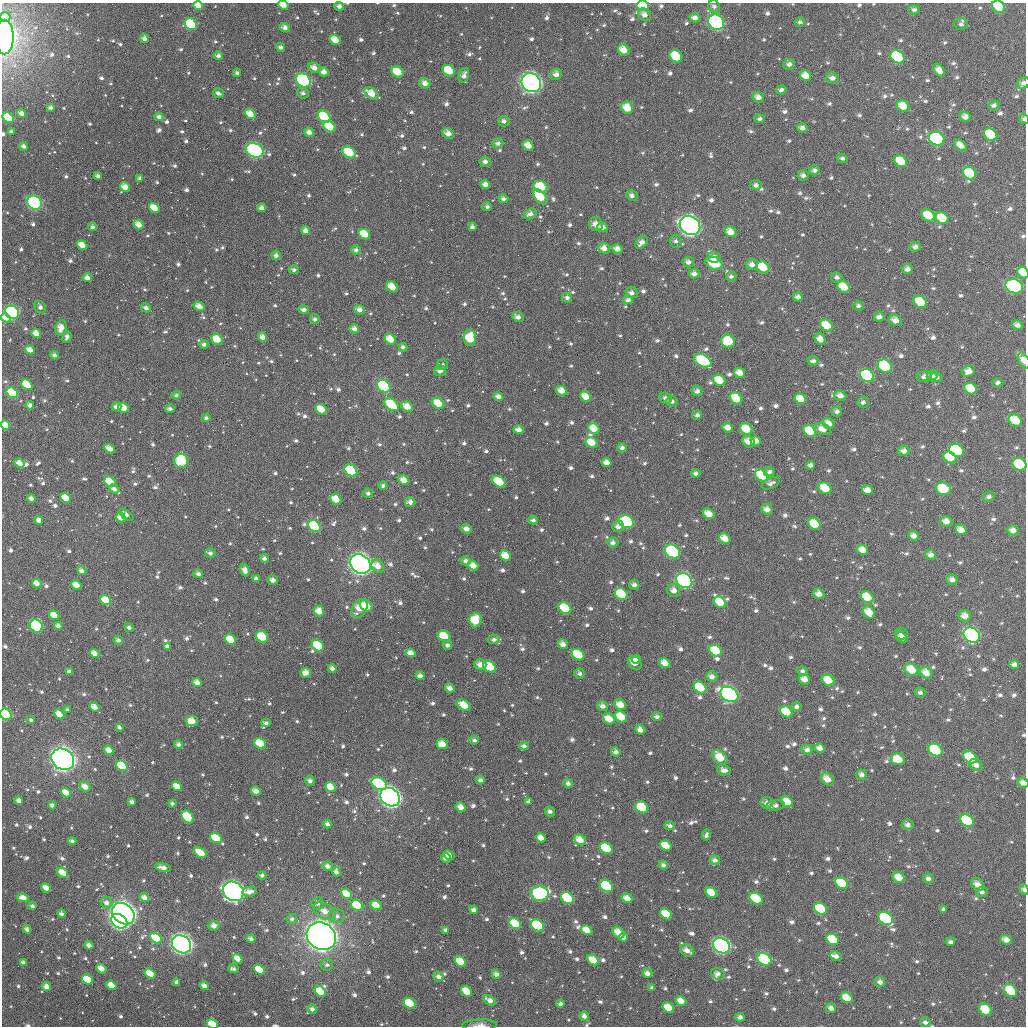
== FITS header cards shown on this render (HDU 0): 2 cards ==
NAXIS1  =                 1024
NAXIS2  =                 1024

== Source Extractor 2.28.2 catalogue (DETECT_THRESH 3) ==
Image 1024 x 1024 px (HDU 0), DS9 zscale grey, 1 PNG px = 1 image px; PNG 1028 x 1028 px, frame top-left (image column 1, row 1024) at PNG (2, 3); each listed source drawn as its Kron ellipse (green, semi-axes under 4 px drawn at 4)
Background 2450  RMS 61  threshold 184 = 3 sigma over >= 5 px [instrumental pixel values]
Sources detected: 1132; of the 1132, the 500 brightest by FLUX_AUTO listed and drawn (632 fainter detections omitted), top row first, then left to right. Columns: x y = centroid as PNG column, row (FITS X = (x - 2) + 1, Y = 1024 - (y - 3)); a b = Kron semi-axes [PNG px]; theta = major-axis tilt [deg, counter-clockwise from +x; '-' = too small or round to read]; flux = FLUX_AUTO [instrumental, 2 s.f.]
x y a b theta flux
283 5 5 4 - 4.7e+04
643 5 6 5 - 1.7e+05
198 6 5 4 - 4.6e+04
339 6 5 4 - 1.8e+04
714 6 6 5 - 1.3e+04
999 7 7 5 -34 1.1e+05
914 10 5 4 - 1.4e+04
645 15 7 5 -48 2.5e+04
5 17 5 5 - 2.9e+04
695 18 5 4 - 2.5e+04
716 22 8 7 - 6.6e+05
800 22 5 5 - 1.3e+04
191 24 6 5 - 4.0e+05
961 24 6 6 - 1.3e+04
285 27 5 4 - 2.1e+04
4 37 17 9 -90 1.3e+06
145 38 4 4 - 2.2e+04
335 40 6 4 -36 5.4e+04
281 47 5 4 - 1.3e+04
624 50 6 5 - 5.6e+04
218 56 4 4 - 1.7e+04
676 56 7 5 -38 2.3e+05
897 57 7 6 - 5.7e+05
789 64 6 5 - 1.8e+04
314 68 6 5 - 3.3e+04
939 70 7 5 -54 3.5e+04
449 71 6 5 - 1.2e+05
324 72 5 4 - 2.9e+04
397 72 6 5 - 1.2e+05
237 73 4 4 - 1.2e+04
556 74 6 5 - 2.5e+04
464 75 7 5 71 2.6e+04
806 76 6 5 - 5.9e+04
832 78 7 5 -5 2.3e+04
303 80 8 6 -39 5.6e+05
425 83 5 5 - 3.0e+04
531 83 10 9 - 1.9e+06
1023 83 6 5 - 1.5e+04
781 90 5 4 - 1.5e+04
218 93 5 4 - 1.7e+04
303 93 6 5 - 1.5e+04
371 93 8 5 -36 5.9e+04
758 97 6 5 - 2.9e+04
994 105 6 5 - 1.5e+04
903 106 6 5 - 7.3e+04
51 108 4 3 - 1.4e+04
627 108 6 5 - 7.3e+04
22 113 5 4 - 2.7e+04
250 114 6 4 -40 5.7e+04
159 117 4 4 - 1.8e+04
324 117 7 5 -42 2.1e+05
965 117 5 5 - 2.6e+04
8 118 6 5 - 2.1e+05
760 119 5 4 - 1.3e+04
1024 119 5 4 - 1.3e+04
504 121 5 5 - 1.8e+04
329 127 6 5 - 1.4e+05
802 128 5 4 - 1.8e+04
11 132 4 3 - 1.4e+04
309 132 5 4 - 2.6e+04
448 133 6 5 - 3.1e+04
991 135 7 5 -36 2.2e+05
937 139 8 6 -25 4.2e+05
498 143 5 5 - 1.7e+04
528 145 6 5 - 4.7e+04
960 145 7 4 -42 3.1e+04
24 146 4 4 - 1.7e+04
255 150 9 7 -23 7.0e+05
349 152 7 5 -33 1.6e+05
842 158 5 4 - 1.4e+04
901 161 7 5 -35 1.0e+05
485 162 6 5 - 1.7e+04
815 170 5 5 - 1.5e+04
970 173 7 6 - 1.8e+05
803 175 5 5 - 1.8e+04
98 176 4 3 - 1.6e+04
140 178 4 4 - 1.4e+04
485 185 5 4 - 3.0e+04
756 185 5 5 - 1.6e+04
125 187 5 4 - 4.7e+04
541 187 7 5 -23 1.3e+05
632 196 6 5 - 1.7e+04
540 197 9 5 -48 1.2e+05
503 199 5 4 - 1.3e+04
34 203 8 6 -40 5.7e+05
487 207 5 4 - 1.3e+04
154 208 6 4 -32 6.9e+04
262 208 4 4 - 2.5e+04
530 214 6 5 - 2.0e+04
928 216 7 5 -29 9.1e+04
942 218 7 5 -33 9.8e+04
596 224 7 6 - 3.6e+04
139 225 5 4 - 4.5e+04
690 226 11 9 -34 1.9e+06
92 227 4 4 - 1.5e+04
472 227 4 4 - 1.7e+04
602 227 5 4 - 2.3e+04
306 231 5 4 - 2.6e+04
730 232 6 5 - 4.4e+04
364 234 6 5 - 1.0e+05
676 241 6 6 - 1.3e+04
642 242 7 5 42 2.7e+04
82 245 5 4 - 4.9e+04
915 247 6 5 - 2.1e+04
604 248 6 5 - 3.3e+04
617 249 5 4 - 3.1e+04
356 250 5 4 - 1.3e+04
276 255 5 4 - 1.8e+04
714 257 7 5 -7 2.4e+04
688 262 6 5 - 2.0e+04
714 263 9 6 -21 1.1e+05
752 265 6 5 - 2.4e+04
763 267 7 5 -35 1.2e+05
908 269 5 5 - 2.1e+04
294 270 5 4 - 1.3e+04
1023 273 6 5 - 7.1e+04
694 274 5 5 - 2.4e+04
731 276 5 5 - 1.2e+04
837 277 5 5 - 1.4e+04
87 278 5 4 - 2.2e+04
1014 286 9 7 -19 4.5e+05
392 287 6 5 - 7.3e+04
844 287 6 5 - 8.4e+04
632 293 6 5 - 1.8e+04
798 297 5 4 - 2.0e+04
567 298 5 5 - 1.5e+04
628 300 5 4 - 1.6e+04
920 302 7 5 -35 1.2e+05
199 306 6 4 -32 3.1e+04
858 306 5 4 - 1.3e+04
40 307 6 5 - 1.5e+04
146 308 5 4 - 1.8e+04
304 310 5 4 - 1.9e+04
359 310 5 4 - 2.6e+04
12 312 7 6 - 5.2e+05
518 317 6 4 -26 2.0e+04
879 317 5 4 - 2.2e+04
6 318 5 4 - 4.4e+04
315 319 5 5 - 1.4e+04
895 320 6 5 - 3.4e+04
826 325 7 5 -36 8.2e+04
1017 325 5 4 - 2.0e+04
61 328 7 5 78 5.0e+04
354 329 5 4 - 2.5e+04
36 333 5 4 - 4.7e+04
67 337 6 4 69 1.7e+04
262 337 5 4 - 3.3e+04
470 338 7 6 - 1.3e+05
217 339 6 5 - 8.5e+04
390 339 6 5 - 7.3e+04
820 339 6 5 - 3.1e+04
728 341 7 6 - 1.4e+05
204 344 4 4 - 1.6e+04
403 347 4 4 - 1.4e+04
30 350 5 4 - 4.2e+04
54 355 4 4 - 1.7e+04
1024 360 8 5 -63 3.5e+04
703 361 9 6 -27 2.3e+05
813 361 5 4 - 1.6e+04
442 364 5 5 - 1.3e+04
885 366 7 6 - 2.7e+05
440 371 6 5 - 2.1e+04
969 371 6 5 - 3.6e+04
739 373 6 5 - 4.0e+04
932 375 6 5 - 1.5e+04
867 376 7 6 - 4.3e+05
924 377 8 5 14 2.1e+04
937 377 6 5 - 1.5e+04
719 380 6 5 - 8.5e+04
998 383 6 4 9 1.3e+04
27 385 6 4 -37 1.9e+05
384 386 7 5 -38 3.6e+05
971 389 7 5 -30 9.5e+04
561 391 5 4 - 4.7e+04
697 391 5 5 - 1.9e+04
12 393 6 5 - 2.2e+05
176 395 4 4 - 1.3e+04
840 396 6 5 - 2.9e+04
498 397 5 4 - 2.5e+04
586 397 6 5 - 5.5e+04
666 398 6 5 - 1.9e+04
736 398 7 5 -38 1.0e+05
800 399 6 5 - 6.3e+04
672 401 6 5 - 1.4e+04
863 402 6 5 - 1.6e+04
438 403 7 5 -35 6.6e+04
30 405 4 4 - 2.0e+04
391 405 8 5 -37 1.8e+05
116 407 5 4 - 2.3e+04
407 407 6 5 - 5.1e+04
124 408 5 4 - 7.2e+04
170 409 5 4 - 1.4e+04
321 409 6 4 -36 9.3e+04
837 411 5 5 - 1.6e+04
697 415 5 4 - 1.7e+04
206 418 4 4 - 1.2e+04
1015 420 7 5 -33 1.1e+05
828 423 6 5 - 3.9e+04
5 425 5 4 - 5.6e+04
594 428 6 5 - 7.3e+04
727 428 5 4 - 3.4e+04
746 429 6 5 - 9.6e+04
822 429 9 5 -18 3.6e+04
519 430 5 4 - 2.5e+04
810 431 7 5 -34 1.1e+05
756 441 5 4 - 3.5e+04
749 442 7 5 -30 4.4e+04
592 443 6 5 - 8.1e+04
622 448 5 4 - 1.6e+04
110 449 5 4 - 4.5e+04
956 450 8 6 -32 6.1e+05
904 451 6 5 - 2.3e+04
950 458 7 5 -32 1.0e+05
181 461 7 7 - 2.5e+05
19 463 5 4 - 3.5e+04
606 463 5 4 - 3.4e+04
1020 464 7 6 - 2.4e+05
810 465 4 4 - 1.6e+04
351 471 7 5 -38 3.5e+05
769 472 5 4 - 1.3e+04
696 473 4 4 - 1.5e+04
762 475 7 5 -36 1.7e+05
404 480 6 4 -29 4.0e+04
110 482 6 4 -41 1.2e+05
499 482 8 5 -35 1.4e+05
771 483 9 5 25 1.9e+04
383 486 4 4 - 1.2e+04
825 488 7 5 -33 9.4e+04
114 489 5 4 - 2.0e+04
943 489 7 6 - 1.9e+05
867 490 5 4 - 3.5e+04
368 493 5 4 - 1.4e+04
989 497 6 5 - 1.6e+04
66 498 6 4 -37 7.0e+04
31 499 4 4 - 2.4e+04
336 499 6 5 - 7.3e+04
410 502 5 5 - 2.0e+04
767 509 6 5 - 2.9e+04
709 514 6 5 - 5.8e+04
126 515 8 4 -38 2.1e+04
121 518 5 4 - 4.4e+04
39 520 4 4 - 2.8e+04
533 520 4 4 - 1.3e+04
946 521 6 5 - 3.3e+04
626 522 8 6 -24 7.2e+05
814 524 6 5 - 1.1e+05
314 526 7 5 -38 2.6e+05
618 526 6 5 - 2.4e+04
466 529 5 4 - 2.4e+04
961 530 6 5 - 4.0e+04
1013 530 6 5 - 2.7e+04
914 536 5 4 - 2.6e+04
725 539 6 5 - 5.0e+04
613 543 5 5 - 1.7e+04
862 550 6 5 - 4.5e+04
672 551 8 6 -36 4.6e+05
210 553 5 5 - 1.6e+04
931 555 5 5 - 2.1e+04
505 556 6 4 -32 6.5e+04
264 558 4 4 - 1.6e+04
466 561 5 4 - 1.7e+04
360 564 11 9 -38 3.1e+06
378 566 7 5 -47 4.0e+04
473 566 5 4 - 4.2e+04
245 570 6 4 -70 3.0e+04
82 571 5 4 - 2.2e+04
198 574 5 4 - 1.7e+04
256 579 4 4 - 2.7e+04
273 580 5 4 - 1.8e+04
952 580 6 5 - 2.1e+04
684 581 8 7 - 9.6e+05
37 583 5 4 - 4.0e+04
76 585 5 4 - 4.6e+04
634 585 5 5 - 1.8e+04
674 590 7 6 - 3.0e+04
621 594 7 5 -35 1.9e+05
819 594 6 5 - 3.3e+04
867 597 7 5 -36 9.7e+04
106 600 6 4 -35 8.8e+04
720 602 7 5 -38 9.8e+04
366 606 6 5 - 1.6e+05
360 608 10 7 59 6.7e+04
565 608 7 5 -36 1.9e+05
319 611 5 5 - 5.2e+04
869 612 7 5 -41 6.3e+04
54 615 5 4 - 5.1e+04
965 616 6 5 - 3.4e+04
475 620 7 6 - 1.1e+05
36 626 7 6 - 6.1e+05
58 626 4 4 - 2.3e+04
129 628 5 4 - 1.4e+04
901 633 7 6 - 1.4e+04
972 635 9 7 -34 1.1e+06
444 636 7 5 -14 8.4e+04
262 637 6 5 - 2.1e+05
902 637 6 4 -28 3.0e+04
494 639 6 5 - 1.6e+04
118 640 4 4 - 1.7e+04
230 640 6 4 -36 1.3e+05
563 644 5 4 - 2.9e+04
447 645 5 4 - 1.4e+04
167 646 4 4 - 1.6e+04
318 646 6 5 - 2.1e+05
715 651 7 5 -35 1.2e+05
95 653 5 4 - 4.1e+04
411 653 5 4 - 3.6e+04
578 655 7 5 -34 1.4e+05
636 659 4 4 - 1.8e+04
635 663 8 6 -50 4.1e+04
665 663 6 5 - 4.5e+04
480 665 6 5 - 3.1e+04
1014 665 5 4 - 2.1e+04
490 667 6 5 - 2.1e+05
332 668 4 4 - 1.8e+04
911 670 7 6 - 9.8e+04
802 671 6 4 -14 1.3e+04
69 672 4 3 - 1.8e+04
305 673 5 5 - 3.8e+04
579 673 5 5 - 1.4e+04
926 673 6 5 - 4.6e+04
420 676 4 4 - 2.1e+04
712 676 6 5 - 2.1e+04
804 679 6 5 - 3.6e+04
828 680 7 5 -29 7.5e+04
197 683 5 4 - 2.9e+04
450 688 5 4 - 2.8e+04
700 688 7 5 -36 1.8e+05
920 693 5 5 - 1.3e+04
729 694 9 7 -32 1.6e+06
464 705 8 5 -27 9.2e+04
620 705 6 5 - 5.2e+04
603 706 5 4 - 2.2e+04
796 706 5 4 - 1.4e+04
94 707 5 4 - 4.6e+04
67 710 4 3 - 1.3e+04
786 712 6 5 - 1.2e+05
6 714 6 5 - 5.8e+05
59 714 5 4 - 5.6e+04
621 717 6 5 - 9.4e+04
657 717 5 4 - 1.6e+04
609 719 6 5 - 6.4e+04
31 720 4 3 - 1.3e+04
192 721 6 5 - 6.7e+04
266 723 4 4 - 1.7e+04
119 727 4 3 - 1.4e+04
640 730 5 5 - 2.7e+04
474 740 4 4 - 1.3e+04
260 743 6 5 - 1.3e+05
442 744 6 5 - 4.8e+04
178 745 4 4 - 1.6e+04
524 746 5 4 - 1.4e+04
820 748 5 4 - 2.7e+04
109 750 5 4 - 3.8e+04
807 750 5 4 - 1.8e+04
935 750 7 6 - 2.3e+05
616 752 5 4 - 1.8e+04
720 757 8 6 -44 7.6e+04
970 757 7 5 -35 1.9e+05
63 759 12 10 -37 3.5e+06
898 759 7 5 -13 9.7e+04
976 765 7 5 -29 2.1e+04
122 766 6 5 - 2.4e+05
724 770 7 5 -17 2.3e+04
862 775 5 5 - 1.9e+04
827 779 7 5 -39 4.8e+04
480 780 4 4 - 1.6e+04
310 781 5 4 - 1.8e+04
568 783 5 4 - 1.5e+04
1023 783 6 5 - 2.6e+04
379 784 8 5 -28 3.6e+05
177 786 5 4 - 6.1e+04
85 787 6 5 - 3.7e+04
330 787 5 4 - 6.2e+04
256 791 5 4 - 3.4e+04
66 793 5 4 - 6.6e+04
390 797 10 8 -37 2.9e+06
19 801 4 3 - 2.7e+04
132 802 4 3 - 1.8e+04
528 802 4 4 - 1.4e+04
787 802 6 5 - 8.5e+04
172 803 4 3 - 1.3e+04
767 803 6 6 - 2.2e+04
52 805 4 4 - 1.6e+04
775 805 9 5 12 2.0e+04
461 807 5 4 - 3.7e+04
642 807 7 5 -30 2.0e+05
550 811 5 5 - 1.7e+04
188 817 7 5 -55 2.1e+05
967 821 7 5 -35 3.8e+05
327 824 4 4 - 1.6e+04
908 825 6 5 - 1.8e+04
670 826 5 4 - 1.5e+04
706 835 5 4 - 1.3e+04
216 838 6 4 -34 2.0e+05
541 838 5 4 - 4.2e+04
580 840 6 5 - 5.7e+04
72 841 4 4 - 1.8e+04
666 846 6 5 - 8.5e+04
606 848 7 5 -35 2.5e+05
200 853 7 4 -35 1.2e+05
449 855 6 4 -38 4.3e+04
446 858 5 4 - 2.1e+04
715 860 5 5 - 2.1e+04
663 865 5 4 - 1.4e+04
327 866 5 5 - 2.0e+04
163 868 7 4 -14 3.0e+04
336 872 5 4 - 1.7e+04
62 873 6 4 -39 6.1e+04
262 875 4 4 - 1.4e+04
899 878 6 5 - 6.5e+04
928 878 5 5 - 1.9e+04
842 883 7 5 -35 1.9e+05
977 884 7 5 -40 3.4e+04
606 886 7 5 -36 5.6e+05
46 888 5 4 - 4.8e+04
1024 889 5 4 - 1.5e+04
233 891 11 9 -34 1.7e+06
250 892 7 5 9 2.7e+04
982 892 6 5 - 1.3e+04
711 893 6 5 - 7.7e+04
347 894 6 4 -35 7.8e+04
540 894 9 7 1 5.9e+05
23 898 6 4 -8 4.6e+04
145 898 5 4 - 3.0e+04
567 898 7 5 -34 3.0e+05
627 898 5 4 - 4.4e+04
756 898 7 5 -34 1.7e+05
107 903 6 5 - 2.5e+04
318 904 6 6 - 1.5e+04
376 905 6 4 -31 6.0e+04
32 906 4 3 - 1.4e+04
357 906 6 5 - 2.8e+05
820 909 7 5 -35 2.2e+05
943 909 4 4 - 1.3e+04
474 910 4 4 - 2.0e+04
324 911 12 7 -29 5.2e+04
62 914 4 4 - 1.6e+04
123 914 12 9 -40 3.1e+06
666 914 6 5 - 1.1e+05
337 916 8 7 - 2.1e+04
886 918 8 6 -36 8.8e+05
292 919 5 4 - 1.4e+04
119 921 9 6 -35 1.1e+06
515 924 6 5 - 1.3e+05
537 925 7 5 -37 2.6e+05
214 926 5 5 - 2.9e+04
27 929 4 3 - 1.9e+04
446 930 4 3 - 1.7e+04
587 930 6 4 -32 5.7e+04
618 932 7 5 -40 6.0e+04
321 936 15 13 -37 6.1e+06
624 937 4 4 - 3.5e+04
156 938 6 4 -37 1.3e+05
251 939 4 3 - 1.8e+04
833 940 6 5 - 1.7e+05
1006 940 6 4 -24 3.1e+04
950 942 4 4 - 1.4e+04
182 944 10 8 -36 2.1e+06
89 945 4 4 - 2.5e+04
722 946 9 7 -34 1.6e+06
687 950 7 5 -30 3.3e+04
836 956 6 4 -24 2.0e+04
238 959 5 4 - 4.7e+04
764 959 7 6 - 4.6e+05
593 960 6 5 - 8.2e+04
460 962 6 4 -37 1.1e+05
23 963 4 3 - 1.8e+04
327 965 6 6 - 1.4e+04
101 969 5 4 - 4.8e+04
233 969 5 3 - 1.4e+04
259 970 6 4 -36 9.2e+04
647 973 5 4 - 2.4e+04
150 974 6 4 -35 1.0e+05
496 974 5 4 - 2.1e+04
718 974 7 5 -19 2.0e+04
438 976 5 5 - 2.0e+04
87 980 6 4 -37 2.3e+05
177 982 4 4 - 1.8e+04
880 982 5 5 - 1.9e+04
111 985 5 4 - 6.6e+04
204 986 5 4 - 3.0e+04
47 987 4 4 - 3.3e+04
652 988 4 4 - 1.2e+04
320 991 6 4 -36 1.1e+05
467 991 6 4 -39 9.1e+04
1011 991 7 5 -42 1.4e+05
847 998 6 5 - 8.5e+04
490 1000 7 4 -31 2.9e+04
681 1001 5 4 - 4.7e+04
410 1003 6 5 - 1.5e+05
560 1004 4 4 - 1.6e+04
668 1008 6 5 - 8.2e+04
831 1008 5 4 - 2.2e+04
312 1009 5 4 - 1.9e+04
985 1010 7 5 -39 1.1e+05
584 1016 5 4 - 2.2e+04
740 1017 4 4 - 1.8e+04
925 1022 5 5 - 1.6e+04
212 1024 6 4 -31 1.3e+05
480 1025 17 5 2 2.3e+04
At the frame edge (FLAGS 8, measured only in part): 17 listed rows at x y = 283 5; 643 5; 198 6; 999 7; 4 37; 1023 83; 1024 119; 1023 273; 1024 360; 5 425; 1020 464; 6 714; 1023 783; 1024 889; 925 1022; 212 1024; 480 1025
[632 fainter detections neither listed nor drawn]

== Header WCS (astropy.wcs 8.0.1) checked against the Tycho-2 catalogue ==
Header WCS as astropy/WCSLIB reads it (applying the file's SIP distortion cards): RA---TAN-SIP/DEC--TAN-SIP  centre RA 02:23:02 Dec +09:35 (35.76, +9.58 deg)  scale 8.66 arcsec/px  FOV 147.8' x 147.9'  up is +179 deg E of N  parity flipped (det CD > 0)
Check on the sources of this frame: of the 60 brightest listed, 58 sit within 13.0 arcsec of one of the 180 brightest Tycho-2 stars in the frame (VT <= 12.59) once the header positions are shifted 5.86 arcsec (5.01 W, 3.04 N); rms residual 5.12 arcsec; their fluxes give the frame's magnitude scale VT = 23.97 - 2.5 log10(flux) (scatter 0.27 mag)
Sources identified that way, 172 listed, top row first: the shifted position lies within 13.0 arcsec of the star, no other Tycho-2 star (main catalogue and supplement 1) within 26.0 arcsec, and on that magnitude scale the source's flux lands within +1.5 / -3 mag of the star's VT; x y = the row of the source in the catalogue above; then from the Tycho-2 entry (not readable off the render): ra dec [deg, ICRS J2000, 3 dp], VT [Tycho-2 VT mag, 2 dp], TYC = Tycho-2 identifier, HIP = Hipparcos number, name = IAU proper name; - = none
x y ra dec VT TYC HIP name
643 5 35.470 +8.352 10.65 631-369-1 - -
198 6 36.552 +8.375 11.84 632-844-1 - -
999 7 34.606 +8.335 11.26 631-1189-1 - -
716 22 35.290 +8.390 9.18 631-382-1 - -
191 24 36.568 +8.421 10.63 632-196-1 - -
335 40 36.217 +8.452 12.44 632-299-1 - -
676 56 35.387 +8.474 10.90 631-228-1 - -
897 57 34.848 +8.463 10.07 631-264-1 - -
449 71 35.938 +8.520 11.31 632-103-1 - -
397 72 36.063 +8.526 11.41 632-1054-1 - -
303 80 36.292 +8.551 9.36 632-773-1 - -
531 83 35.736 +8.545 7.66 631-310-1 11106 -
627 108 35.503 +8.600 11.37 631-370-1 - -
324 117 36.240 +8.637 10.64 632-521-1 - -
8 118 37.008 +8.655 11.02 632-1088-1 - -
329 127 36.225 +8.661 11.15 632-658-1 - -
991 135 34.617 +8.644 10.98 631-1017-1 - -
937 139 34.748 +8.657 9.79 631-430-1 - -
528 145 35.742 +8.696 12.12 631-333-1 - -
255 150 36.407 +8.722 9.08 632-887-1 11314 -
349 152 36.177 +8.722 10.88 632-479-1 - -
901 161 34.834 +8.713 11.86 631-309-1 - -
970 173 34.666 +8.738 11.08 631-932-1 - -
541 187 35.708 +8.795 11.28 631-161-1 - -
540 197 35.709 +8.819 11.45 631-216-1 - -
34 203 36.940 +8.858 9.23 632-695-1 - -
928 216 34.764 +8.842 11.56 631-511-1 - -
942 218 34.730 +8.848 11.47 631-171-1 - -
139 225 36.686 +8.905 12.35 632-335-1 - -
364 234 36.135 +8.917 11.59 632-499-1 - -
714 263 35.285 +8.969 11.63 631-273-1 - -
763 267 35.163 +8.976 11.24 631-296-1 - -
1023 273 34.529 +8.974 11.76 631-862-1 - -
87 278 36.809 +9.035 12.80 632-734-1 - -
1014 286 34.550 +9.008 9.80 631-1384-1 10737 -
844 287 34.966 +9.019 11.77 631-39-1 - -
920 302 34.778 +9.051 11.09 631-530-1 - -
12 312 36.990 +9.123 9.35 632-446-1 - -
6 318 37.006 +9.135 12.69 632-79-1 - -
826 325 35.005 +9.113 11.59 631-253-1 - -
61 328 36.870 +9.155 12.68 632-1-1 - -
36 333 36.931 +9.171 12.19 632-285-1 - -
262 337 36.379 +9.170 12.14 632-16-1 - -
470 338 35.874 +9.163 11.40 632-304-1 - -
217 339 36.490 +9.178 11.58 632-568-1 - -
390 339 36.068 +9.169 12.44 632-711-1 - -
728 341 35.243 +9.155 11.20 631-133-1 - -
703 361 35.306 +9.204 10.56 631-55-1 - -
885 366 34.860 +9.208 10.34 631-13-1 - -
867 376 34.904 +9.231 10.23 631-279-1 - -
719 380 35.263 +9.251 11.57 631-29-1 - -
27 385 36.951 +9.296 11.49 632-641-1 - -
384 386 36.081 +9.283 10.11 632-791-1 11211 -
971 389 34.650 +9.256 11.47 631-1020-1 - -
12 393 36.987 +9.316 10.75 632-895-1 - -
840 396 34.968 +9.280 12.43 631-147-1 - -
586 397 35.588 +9.297 12.04 631-238-1 - -
736 398 35.221 +9.293 11.04 631-9-1 - -
438 403 35.947 +9.321 12.34 632-183-1 - -
391 405 36.062 +9.326 11.15 632-595-1 - -
407 407 36.023 +9.330 12.43 632-360-1 - -
124 408 36.715 +9.347 12.00 632-1156-1 - -
321 409 36.233 +9.342 11.92 632-494-1 - -
1015 420 34.539 +9.330 11.03 631-832-1 - -
594 428 35.567 +9.373 11.80 631-215-1 - -
746 429 35.195 +9.367 11.76 631-308-1 - -
810 431 35.040 +9.368 12.14 631-383-1 - -
592 443 35.572 +9.407 11.72 631-377-1 - -
110 449 36.747 +9.446 11.97 632-95-1 - -
956 450 34.681 +9.406 10.09 631-895-1 - -
181 461 36.571 +9.472 10.45 632-1317-1 - -
606 463 35.534 +9.455 12.76 631-526-1 - -
1020 464 34.526 +9.436 10.62 631-885-1 - -
351 471 36.157 +9.487 10.29 632-416-1 - -
762 475 35.155 +9.477 10.91 631-41-1 - -
110 482 36.744 +9.526 11.36 632-1248-1 - -
499 482 35.793 +9.508 11.76 632-1361-1 - -
825 488 34.999 +9.504 11.38 631-399-1 - -
943 489 34.711 +9.499 11.07 631-183-1 - -
336 499 36.192 +9.557 11.58 632-591-1 - -
709 514 35.282 +9.573 12.27 631-81-1 - -
814 524 35.023 +9.591 11.64 631-203-1 - -
314 526 36.243 +9.623 10.30 632-1065-1 - -
672 551 35.368 +9.666 9.75 631-336-1 - -
505 556 35.776 +9.684 11.86 632-347-1 - -
360 564 36.127 +9.713 7.05 632-1374-1 11228 -
684 581 35.337 +9.736 8.86 631-244-1 10972 -
76 585 36.822 +9.776 12.32 632-976-1 - -
621 594 35.491 +9.771 10.71 631-191-1 - -
867 597 34.890 +9.764 11.41 631-63-1 - -
106 600 36.749 +9.810 11.70 632-1394-1 - -
720 602 35.249 +9.784 11.41 631-580-1 - -
366 606 36.113 +9.812 11.49 632-1457-1 - -
319 611 36.228 +9.827 12.27 632-1486-1 - -
475 620 35.846 +9.842 11.38 632-1399-1 - -
36 626 36.917 +9.877 9.69 632-1463-1 - -
972 635 34.632 +9.849 8.78 631-684-1 10764 -
444 636 35.921 +9.881 11.67 632-1467-1 - -
262 637 36.365 +9.892 10.69 632-1483-1 - -
230 640 36.443 +9.900 11.39 632-1461-1 - -
318 646 36.229 +9.910 10.66 632-1413-1 - -
715 651 35.257 +9.902 11.41 631-607-1 - -
411 653 36.002 +9.923 12.77 632-1445-1 - -
578 655 35.593 +9.919 11.33 631-547-1 - -
635 663 35.454 +9.934 12.59 631-600-1 - -
490 667 35.808 +9.952 10.91 632-1447-1 - -
911 670 34.778 +9.936 11.21 631-576-1 - -
828 680 34.980 +9.966 12.11 631-592-1 - -
700 688 35.293 +9.991 11.10 631-571-1 - -
729 694 35.220 +10.007 8.57 634-176-1 10937 -
464 705 35.869 +10.046 11.91 635-1025-1 - -
786 712 35.081 +10.045 11.45 634-84-1 - -
6 714 36.988 +10.090 10.15 635-1127-1 - -
621 717 35.485 +10.066 11.38 634-296-1 - -
609 719 35.514 +10.072 11.68 634-252-1 - -
192 721 36.533 +10.096 12.28 635-914-1 - -
260 743 36.365 +10.148 11.19 635-1059-1 - -
442 744 35.920 +10.141 12.81 635-1060-1 - -
109 750 36.735 +10.172 12.74 635-838-1 - -
935 750 34.715 +10.128 10.46 634-848-1 - -
720 757 35.240 +10.159 11.80 634-282-1 - -
970 757 34.629 +10.143 11.33 634-646-1 - -
63 759 36.847 +10.198 6.50 635-817-1 11427 -
898 759 34.805 +10.152 11.38 634-16-1 - -
122 766 36.702 +10.209 10.89 635-771-1 - -
827 779 34.977 +10.204 13.56 634-244-1 - -
379 784 36.072 +10.239 10.35 635-754-1 - -
177 786 36.567 +10.255 12.03 635-1003-1 - -
85 787 36.791 +10.260 12.27 635-860-1 - -
390 797 36.043 +10.272 7.21 635-870-1 11194 -
642 807 35.429 +10.283 10.82 634-202-1 - -
967 821 34.633 +10.295 10.62 634-1163-1 - -
606 848 35.514 +10.383 10.86 634-250-1 - -
449 855 35.898 +10.408 12.35 635-691-1 - -
899 878 34.796 +10.437 11.82 634-166-1 - -
928 878 34.725 +10.437 12.07 634-144-1 - -
842 883 34.936 +10.454 10.94 634-254-1 - -
606 886 35.511 +10.474 10.12 634-204-1 - -
233 891 36.423 +10.506 7.61 635-694-1 11319 -
711 893 35.254 +10.484 11.83 634-106-1 - -
347 894 36.147 +10.506 11.83 635-823-1 - -
540 894 35.674 +10.496 9.41 634-54-1 - -
23 898 36.937 +10.531 12.38 635-541-1 - -
567 898 35.606 +10.505 10.43 634-124-1 - -
756 898 35.144 +10.496 10.93 634-96-1 - -
376 905 36.074 +10.532 12.30 635-867-1 - -
357 906 36.120 +10.534 11.11 635-538-1 - -
820 909 34.986 +10.516 11.09 634-62-1 - -
123 914 36.690 +10.565 6.72 635-906-1 11390 -
666 914 35.364 +10.538 11.55 634-302-1 - -
119 921 36.701 +10.583 8.31 635-338-1 - -
515 924 35.733 +10.569 11.16 634-76-1 - -
537 925 35.677 +10.572 10.34 634-294-1 - -
618 932 35.480 +10.584 11.54 634-102-1 - -
321 936 36.204 +10.611 5.46 635-692-1 11249 -
833 940 34.955 +10.590 11.21 634-190-1 - -
182 944 36.546 +10.638 7.38 635-406-1 - -
722 946 35.225 +10.612 8.40 634-212-1 10939 -
238 959 36.410 +10.667 12.09 635-634-1 - -
764 959 35.120 +10.641 9.88 634-80-1 - -
593 960 35.540 +10.653 11.39 634-152-1 - -
460 962 35.865 +10.663 11.34 635-445-1 - -
87 980 36.776 +10.724 11.05 635-300-1 - -
204 986 36.490 +10.733 11.98 635-293-1 - -
320 991 36.206 +10.742 11.62 635-539-1 - -
467 991 35.848 +10.734 11.29 635-291-1 - -
1011 991 34.517 +10.701 11.31 634-1110-1 - -
847 998 34.916 +10.729 11.96 634-100-1 - -
681 1001 35.323 +10.745 12.24 634-72-1 - -
410 1003 35.987 +10.766 11.06 635-1123-1 - -
985 1010 34.577 +10.749 11.23 634-1060-1 10752 -
212 1024 36.468 +10.826 10.93 635-490-1 - -